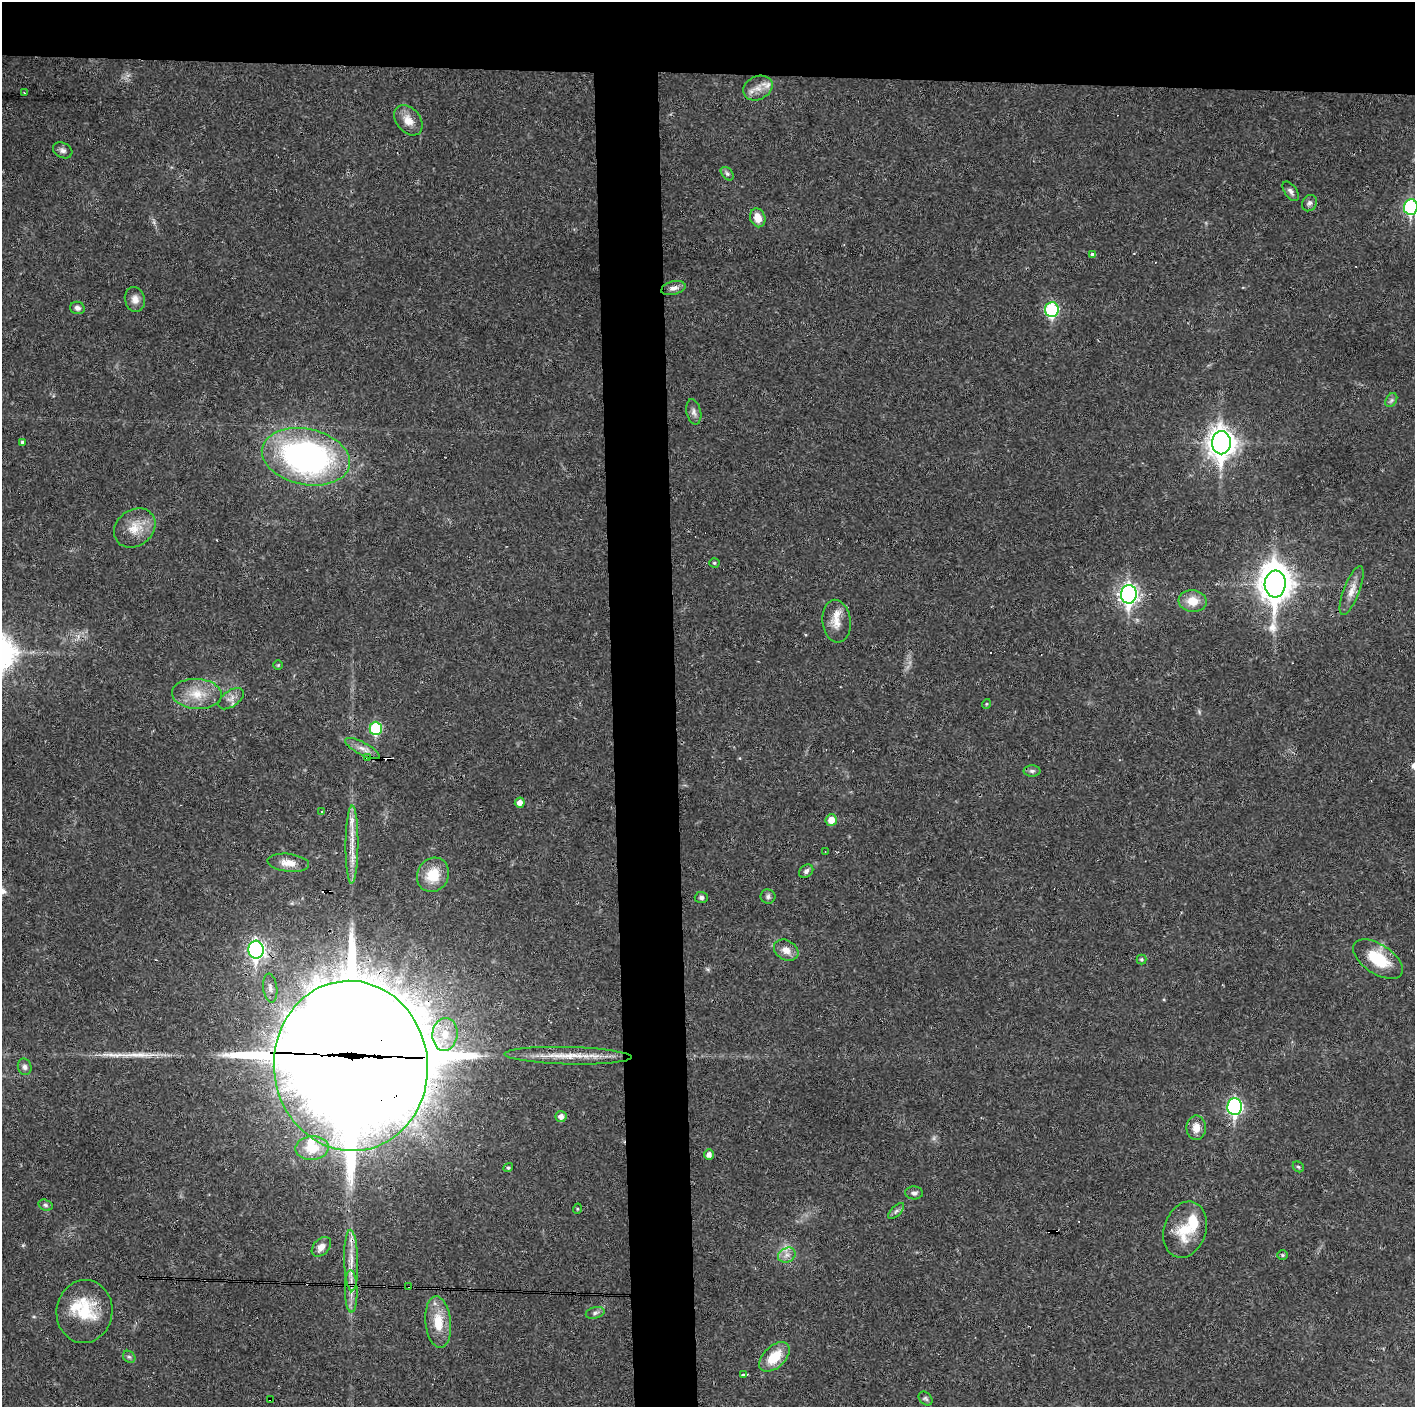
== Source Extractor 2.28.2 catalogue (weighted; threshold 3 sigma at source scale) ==
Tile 2 of 3 x 3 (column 2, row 1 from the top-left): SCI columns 1414-2826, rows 2811-4215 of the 4239 x 4216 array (HDU 1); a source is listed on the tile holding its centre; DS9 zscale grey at full resolution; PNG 1417 x 1409 px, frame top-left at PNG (2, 2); each listed source drawn as its Kron ellipse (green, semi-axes under 4 px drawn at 4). Shown black and unused: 10% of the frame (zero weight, under 3 of 4 exposures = <1% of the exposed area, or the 3 px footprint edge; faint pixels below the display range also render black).
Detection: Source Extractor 2.28.2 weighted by HDU 2 'WHT'; one run over the whole footprint, this tile lists its part. Background 0.027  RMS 0.0023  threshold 0.0105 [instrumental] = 3 sigma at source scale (4.5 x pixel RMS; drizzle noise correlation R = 1.50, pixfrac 1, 0.05/0.05 arcsec/px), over >= 5 px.
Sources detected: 102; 2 too faint to see at this stretch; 4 inside a brighter object's white glare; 11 cosmic-ray / hot-pixel residue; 1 long thin detection or spike segment (spike, bleed or trail) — neither listed nor drawn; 5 inside a brighter listed object's ellipse — not listed separately; the other 79 listed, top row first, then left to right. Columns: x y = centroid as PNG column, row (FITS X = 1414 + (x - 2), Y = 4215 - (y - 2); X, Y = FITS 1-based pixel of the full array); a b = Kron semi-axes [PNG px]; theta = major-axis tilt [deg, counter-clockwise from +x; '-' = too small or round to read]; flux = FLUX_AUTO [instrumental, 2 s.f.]
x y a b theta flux
758 88 15 11 26 2.6
24 93 2 2 - 0.14
408 120 17 12 -50 2.8
63 150 10 7 -28 0.86
727 174 8 5 -49 0.51
1291 191 11 6 -54 0.84
1309 203 8 7 - 0.76
1411 207 8 7 - 31
758 218 9 7 -71 3
1093 254 4 3 - 0.79
673 288 12 6 15 1.2
135 299 12 10 -76 1.7
77 308 7 6 - 0.86
1052 310 7 6 - 27
1391 400 7 5 59 0.58
694 412 13 7 -78 1
22 442 3 3 - 0.86
1221 443 11 9 -90 260
306 457 45 28 -12 78
135 528 22 18 37 4.7
714 563 5 4 - 0.37
1275 584 13 10 84 320
1352 590 26 8 69 2.7
1129 594 9 8 - 95
1193 601 14 11 -5 3.9
837 621 21 14 -84 3.5
278 665 4 4 - 0.24
197 694 25 15 -3 5.4
231 699 14 8 35 1.4
986 704 5 3 - 0.24
376 728 7 6 - 16
362 748 19 6 -28 1.7
368 758 3 3 - 1.5
1032 771 8 5 0 0.64
520 803 5 5 - 1.4
322 812 3 3 - 0.38
831 820 6 5 - 2.5
352 845 39 6 90 3.9
825 852 3 2 - 0.14
288 863 21 9 -6 2.7
806 871 8 6 41 0.73
433 875 17 15 61 5.9
768 897 7 7 - 0.65
701 898 6 5 - 0.58
256 950 9 7 -86 70
786 950 13 9 -31 2.1
1141 959 5 5 - 0.36
1378 959 28 14 -33 8.5
270 988 14 7 -83 1.3
445 1034 16 12 84 4.5
568 1056 63 8 -2 6.5
351 1066 85 77 -84 5800
25 1067 8 7 - 0.8
1235 1107 8 7 - 50
561 1116 5 5 - 1.1
1196 1128 12 9 -89 2.5
312 1148 17 12 3 4.9
709 1155 5 4 - 1.2
1298 1167 6 5 - 0.37
508 1168 5 4 - 0.44
914 1193 9 6 -3 0.79
45 1205 7 5 -18 0.51
577 1209 5 3 - 0.21
896 1211 10 4 45 0.67
1185 1230 29 21 72 7.9
321 1247 11 7 45 1.8
787 1255 9 7 27 1.2
1283 1255 5 5 - 0.36
351 1261 31 7 -89 3.6
408 1286 3 2 - 0.22
351 1291 21 6 -89 2.3
84 1312 31 28 83 11
595 1313 9 5 15 0.66
438 1322 26 12 -84 6.1
129 1357 7 5 -41 0.46
774 1357 18 10 43 5.9
743 1375 3 3 - 0.65
270 1399 3 3 - 0.43
926 1399 8 5 -45 0.49
Overlapping masked pixels (flux is a lower limit): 6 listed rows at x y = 306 457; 368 758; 351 1066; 408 1286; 351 1291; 270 1399
Isophote crosses this tile's border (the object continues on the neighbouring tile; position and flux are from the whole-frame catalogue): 1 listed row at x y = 1411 207